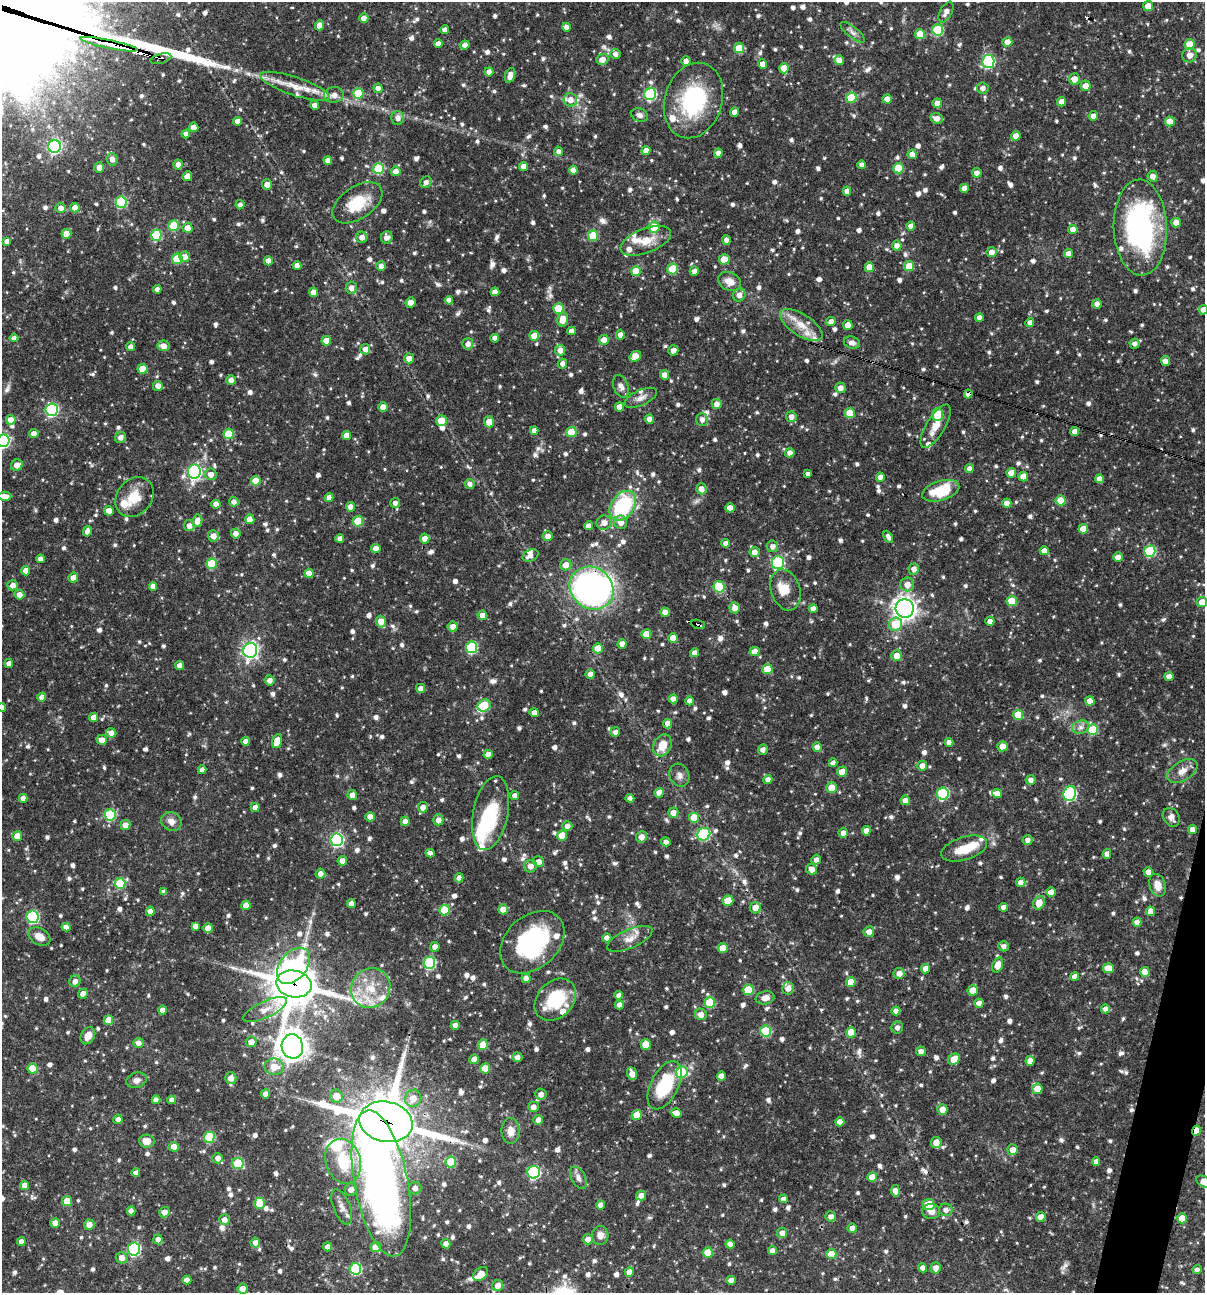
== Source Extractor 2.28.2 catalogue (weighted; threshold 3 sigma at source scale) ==
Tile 6 of 4 x 4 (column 2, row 2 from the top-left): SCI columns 1453-2655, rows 2585-3875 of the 5187 x 5168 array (HDU 1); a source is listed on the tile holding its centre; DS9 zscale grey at full resolution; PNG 1207 x 1295 px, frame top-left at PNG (2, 2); each listed source drawn as its Kron ellipse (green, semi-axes under 4 px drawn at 4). Shown black and unused: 2% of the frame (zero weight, under 3 of 4 exposures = <1% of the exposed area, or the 3 px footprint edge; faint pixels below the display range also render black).
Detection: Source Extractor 2.28.2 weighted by HDU 2 'WHT'; one run over the whole footprint, this tile lists its part. Background 0.064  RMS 0.0036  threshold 0.0161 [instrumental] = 3 sigma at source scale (4.5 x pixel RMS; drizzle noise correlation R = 1.50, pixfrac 1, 0.05/0.05 arcsec/px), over >= 5 px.
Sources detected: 1176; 1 too faint to see at this stretch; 4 inside a brighter object's white glare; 4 cosmic-ray / hot-pixel residue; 4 long thin detections or spike segments (spike, bleed or trail) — neither listed nor drawn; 36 inside a brighter listed object's ellipse — not listed separately; of the other 1127, all 500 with FLUX_AUTO >= 1.62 (the completeness limit of this list) listed and drawn (627 fainter detections not listed), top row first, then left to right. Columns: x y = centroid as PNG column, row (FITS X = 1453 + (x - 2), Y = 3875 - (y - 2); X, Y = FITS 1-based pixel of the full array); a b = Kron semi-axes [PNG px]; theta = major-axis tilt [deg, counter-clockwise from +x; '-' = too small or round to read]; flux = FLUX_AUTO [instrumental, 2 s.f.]
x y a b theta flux
1148 6 5 5 - 5
946 12 11 6 62 2.5
364 18 5 4 - 2.9
319 25 5 4 - 2.9
566 27 4 4 - 1.8
445 30 4 4 - 2.1
938 30 5 5 - 22
853 32 15 5 -38 1.7
920 34 5 5 - 7.4
1007 42 5 5 - 3.5
109 44 29 4 -12 640
438 44 4 4 - 2.2
1190 44 5 5 - 6.6
465 45 5 4 - 2
739 48 5 5 - 8.5
615 54 5 5 - 1.8
1189 55 7 7 - 2.7
161 59 10 5 16 10
602 59 6 5 - 3
839 60 5 5 - 2.4
686 61 5 4 - 1.9
988 61 6 6 - 42
762 64 4 4 - 2.7
784 68 5 5 - 5.6
489 72 4 4 - 2.5
510 75 8 4 70 3
1074 79 5 5 - 3.1
295 86 36 9 -18 7.3
1086 86 5 5 - 3.2
378 88 5 4 - 2.4
983 88 6 5 - 2
358 93 5 5 - 14
650 94 6 6 - 36
334 95 10 8 8 2.7
851 98 5 5 - 12
887 99 4 4 - 2.7
570 100 7 6 - 2.7
693 100 38 28 72 35
1061 102 4 4 - 2.5
937 103 4 4 - 2.6
315 105 4 4 - 2.3
735 112 4 4 - 2.8
640 115 8 6 -22 1.6
1093 116 5 4 - 2.2
398 118 7 6 - 2.1
937 118 6 5 - 2.5
237 121 4 4 - 2
1170 121 5 5 - 4.9
194 127 5 4 - 2.6
186 134 4 4 - 1.8
1016 136 5 4 - 3.1
55 147 6 6 - 64
558 151 5 4 - 1.6
646 151 4 4 - 2.6
718 153 4 4 - 2.3
912 154 5 4 - 2.9
112 159 6 5 - 2.2
328 160 4 4 - 2.3
178 165 5 4 - 1.9
862 165 4 4 - 1.9
99 167 5 5 - 2.8
524 167 4 4 - 2.7
898 168 5 5 - 11
378 169 5 5 - 20
573 170 4 4 - 2.3
396 171 5 5 - 2.9
977 173 5 4 - 2.2
187 176 5 4 - 2.5
1153 176 5 5 - 2.3
426 182 6 5 - 1.8
267 184 5 5 - 2.7
964 188 4 4 - 2.6
847 191 4 4 - 2
121 202 6 5 - 28
357 203 28 16 34 14
240 205 4 4 - 1.6
61 208 5 5 - 2.2
75 208 4 4 - 3.7
1176 222 5 4 - 3.2
174 226 5 5 - 13
911 226 4 4 - 2.3
654 227 5 5 - 8.1
1140 227 48 26 -88 79
188 228 5 5 - 4.6
1073 229 5 4 - 2.4
66 234 5 5 - 4.4
156 235 5 5 - 20
593 236 5 5 - 15
362 237 5 5 - 2.4
387 237 6 5 - 1.9
726 240 4 4 - 1.8
7 241 4 4 - 1.9
646 241 26 12 21 6.7
897 246 5 5 - 2.3
991 252 5 5 - 2.6
1068 253 4 4 - 2.5
185 257 5 5 - 2.6
177 259 5 5 - 15
724 259 5 5 - 6.4
268 261 4 4 - 3.2
297 265 4 4 - 2.2
381 266 5 5 - 2.2
909 266 5 5 - 8.8
869 267 5 4 - 5
673 269 5 5 - 12
636 271 5 5 - 10
694 271 4 4 - 1.7
729 281 12 9 -25 3.8
351 288 6 5 - 2.2
157 289 4 4 - 1.9
313 292 4 4 - 3
495 292 4 4 - 2.3
739 295 7 6 - 2.7
449 300 4 4 - 2.2
410 302 5 5 - 2.7
1097 304 4 4 - 2.2
558 309 5 5 - 12
1203 310 5 4 - 2
979 317 4 4 - 2
563 319 7 5 76 4.9
831 322 5 4 - 2.2
1030 322 4 4 - 1.8
801 325 24 11 -33 6.6
848 325 5 4 - 4.1
572 331 4 4 - 2.2
620 335 5 4 - 2.2
534 336 5 5 - 6.4
14 338 4 4 - 1.7
495 338 4 4 - 2.1
604 340 5 5 - 3.5
326 341 5 5 - 4.4
852 343 8 6 -15 1.8
468 344 5 5 - 2.1
1135 344 5 5 - 1.6
164 346 6 5 - 2.7
131 347 4 4 - 1.8
365 349 5 5 - 2.1
560 350 5 5 - 2.7
673 350 5 5 - 2.2
635 356 6 5 - 5.6
409 358 5 5 - 2.9
1165 361 5 4 - 2.1
562 364 5 4 - 1.8
142 369 5 5 - 7.2
664 375 5 4 - 2.8
231 380 5 5 - 2
158 386 5 5 - 2.4
621 386 12 7 -69 1.8
840 388 5 5 - 2.6
968 394 4 4 - 2.5
641 398 17 7 24 2.5
717 404 5 5 - 2.2
383 407 5 4 - 4.6
619 407 4 4 - 3.7
52 410 6 6 - 47
850 413 5 5 - 8.5
938 414 6 5 - 16
791 417 5 5 - 2.3
649 419 4 4 - 2.7
11 420 5 5 - 2.9
702 420 6 5 - 1.7
441 421 5 5 - 6.2
489 422 5 5 - 3.7
936 426 24 9 59 4.9
534 430 4 4 - 2.2
571 432 5 5 - 11
1075 432 4 4 - 2.4
34 434 5 4 - 2.3
229 434 5 5 - 14
347 435 4 4 - 2.9
121 437 6 5 - 1.8
3 441 6 6 - 56
790 453 4 4 - 2.3
17 465 6 5 - 2.8
969 469 4 4 - 2.1
194 472 7 6 - 74
1011 473 5 4 - 5.3
211 474 6 5 - 2.5
808 474 4 4 - 1.9
1023 476 5 4 - 4.6
880 477 4 4 - 2.5
1099 479 4 4 - 2.1
256 481 5 5 - 7.1
470 484 5 5 - 1.7
701 489 5 5 - 2.7
941 491 19 10 17 14
5 496 6 4 0 3.1
134 497 21 17 51 7.8
329 498 4 4 - 2.2
1061 500 5 5 - 7.8
234 502 5 4 - 1.8
395 503 5 5 - 1.7
1007 503 4 4 - 2.7
216 504 4 4 - 2.3
623 506 16 11 55 32
350 507 5 4 - 2.9
730 508 4 4 - 2.7
109 511 5 4 - 3.6
250 519 5 4 - 4.3
197 521 6 5 - 2.8
358 521 5 5 - 12
621 522 7 6 - 2.9
604 523 7 7 - 3
189 526 5 5 - 2.1
588 526 4 4 - 2.3
1083 529 5 5 - 5.8
87 531 5 4 - 1.7
236 533 5 5 - 2.2
213 536 6 5 - 2.7
548 536 5 5 - 2.5
888 537 6 4 -61 1.6
340 538 4 4 - 1.7
425 539 5 4 - 3.4
726 543 4 4 - 2.2
772 546 6 6 - 1.8
376 548 4 4 - 2.8
1044 551 4 4 - 2.8
1150 551 5 5 - 29
754 552 5 5 - 2.5
530 555 8 5 27 1.9
1118 557 5 5 - 2.4
40 559 4 4 - 2
778 563 6 6 - 36
212 564 5 5 - 14
566 565 6 5 - 3.4
914 569 5 5 - 2.2
26 571 4 4 - 3.5
309 573 4 4 - 3.1
73 578 5 5 - 2.5
907 584 7 7 - 3.2
13 585 5 5 - 2.5
153 586 4 4 - 2.2
719 587 6 5 - 18
592 588 23 20 -41 120
786 590 21 14 -73 6.1
19 595 5 5 - 2.7
1012 601 5 5 - 11
1202 602 5 5 - 5.3
735 608 5 5 - 2.6
905 608 9 9 - 220
813 609 4 4 - 2.3
665 612 5 4 - 2.5
482 615 5 4 - 2.5
990 621 4 4 - 1.9
381 622 6 5 - 4.6
698 624 7 3 -19 4.7
896 624 7 6 - 11
453 627 5 5 - 2.6
646 634 5 5 - 6.5
673 638 5 5 - 5.2
622 644 4 4 - 2.7
472 647 6 5 - 29
598 648 5 5 - 6.5
250 650 7 7 - 110
755 651 5 4 - 3.6
695 653 4 4 - 2.3
897 656 5 5 - 3.7
9 664 4 4 - 1.8
179 665 4 4 - 2.1
767 669 5 5 - 8.1
590 674 5 4 - 1.8
1169 676 4 4 - 2.4
270 680 5 5 - 2.2
421 688 4 4 - 2.1
42 697 4 4 - 2.5
673 699 4 4 - 2.2
689 701 4 4 - 2
1090 701 4 4 - 3
484 706 7 5 33 19
2 708 4 4 - 2.1
534 712 4 4 - 2.1
1018 715 5 5 - 8.1
93 717 4 4 - 2.5
668 724 5 4 - 2.5
1081 727 9 6 16 1.7
1093 730 5 5 - 16
615 732 5 4 - 1.6
111 733 5 4 - 2.3
102 740 5 5 - 2.5
245 741 4 4 - 2.1
277 741 7 5 69 5.9
949 742 4 4 - 2.2
662 745 11 8 63 6.3
1002 746 5 5 - 3.3
817 747 4 4 - 2.2
763 750 5 5 - 1.7
488 754 4 4 - 2.8
833 763 4 4 - 1.9
922 766 5 5 - 2.4
202 770 4 4 - 1.7
1182 771 17 9 32 3.5
842 772 5 5 - 4.8
679 775 12 9 -64 2.2
768 780 4 4 - 2.2
1031 780 5 4 - 1.8
832 788 5 5 - 6.4
659 793 5 4 - 3.7
943 793 6 6 - 33
997 793 5 4 - 2.6
1070 794 7 6 - 44
352 795 5 4 - 2.3
515 795 4 4 - 1.8
23 798 4 4 - 2.3
630 798 4 4 - 2.2
905 800 5 5 - 2.6
255 807 5 4 - 2.2
423 807 5 5 - 2.7
491 813 37 17 79 21
673 813 5 5 - 2.7
110 815 5 5 - 27
370 817 4 4 - 2.8
1171 817 10 7 -56 1.9
694 818 5 5 - 7.4
438 820 5 5 - 2.3
171 821 10 9 - 2.7
405 821 4 4 - 2.1
125 825 5 5 - 2.8
567 826 5 5 - 1.9
1193 829 4 4 - 2.5
866 831 4 4 - 2.3
843 833 5 4 - 2.2
704 834 7 6 - 28
562 835 5 5 - 6.9
17 836 5 4 - 4.6
641 837 6 5 - 2.8
337 840 6 6 - 61
1028 840 5 5 - 2
666 842 5 4 - 1.8
964 849 24 11 17 8.1
430 853 4 4 - 2.2
1107 854 5 4 - 2.1
816 860 5 4 - 2
342 861 4 4 - 2.7
539 862 5 5 - 2.5
530 866 6 6 - 2.5
812 869 6 5 - 2.6
1148 872 5 4 - 2.4
320 874 5 5 - 2.3
459 878 4 4 - 1.9
1021 882 4 4 - 2.3
120 883 5 5 - 17
1157 885 11 8 -70 3.8
164 892 4 4 - 1.7
1051 892 5 4 - 3
728 901 5 5 - 7.1
351 903 4 4 - 2.2
1039 903 7 5 66 4.9
246 905 5 4 - 3.2
1003 907 4 4 - 2.1
755 908 5 5 - 2.9
503 909 5 5 - 3.6
445 910 5 5 - 13
150 911 4 4 - 2
1150 911 5 4 - 3.1
32 917 6 6 - 46
1137 922 4 4 - 2.4
195 926 4 4 - 1.7
66 927 4 4 - 2.2
208 928 5 4 - 3.1
869 932 5 5 - 2.4
39 937 12 8 -30 3.5
607 938 4 4 - 2.3
630 939 24 9 23 3.9
532 942 36 26 42 42
1004 946 5 5 - 1.9
435 947 5 4 - 2.1
723 948 5 5 - 6
429 963 6 6 - 36
998 965 8 5 71 4.4
293 966 20 13 51 35
1108 968 5 5 - 4.7
925 969 5 4 - 2.6
1145 972 5 5 - 4.5
899 973 5 5 - 2.7
1075 977 4 4 - 2.3
526 978 4 4 - 2.4
75 981 6 5 - 2.1
851 982 5 5 - 5.5
294 984 18 13 -12 1200
371 988 20 19 - 11
788 988 6 6 - 2.6
748 990 5 5 - 13
973 990 5 5 - 4.5
83 994 5 4 - 2.3
619 995 4 4 - 2
765 998 9 6 11 2.5
555 1000 23 18 47 18
710 1003 5 5 - 18
979 1003 4 4 - 2.6
619 1005 4 4 - 1.7
1105 1009 4 4 - 1.8
163 1010 4 4 - 2.2
265 1010 24 8 25 3.9
896 1011 4 4 - 2.1
701 1014 6 5 - 2.4
108 1020 5 4 - 4.9
455 1025 4 4 - 2.4
897 1028 6 5 - 1.7
766 1031 5 5 - 21
851 1032 5 5 - 6.9
88 1036 9 7 62 3.6
251 1042 5 5 - 2.6
138 1043 5 5 - 2.1
646 1044 5 5 - 7.6
483 1045 5 5 - 7.2
292 1046 12 10 -77 440
921 1051 5 4 - 1.9
517 1057 5 4 - 2
474 1059 5 4 - 2.7
954 1059 6 5 - 6.3
1030 1061 5 4 - 2.6
274 1067 9 8 - 4.5
485 1068 5 5 - 6.1
33 1069 5 5 - 10
682 1072 6 5 - 18
632 1074 6 4 -70 3.7
721 1076 4 4 - 2.3
231 1078 6 5 - 2.9
137 1080 10 7 18 2
665 1085 26 13 63 22
1037 1089 5 5 - 3.8
265 1094 4 4 - 1.9
541 1094 6 5 - 2.3
336 1096 7 6 - 5.6
413 1098 9 8 - 3.9
156 1100 4 4 - 1.7
172 1100 4 4 - 1.9
533 1107 5 5 - 2
942 1109 5 5 - 3.9
676 1113 5 4 - 2.7
637 1115 5 5 - 5.9
118 1119 5 4 - 1.8
538 1120 5 5 - 2.2
386 1122 27 20 -11 1800
840 1122 4 4 - 2.6
511 1131 13 9 90 3.5
1196 1131 5 3 - 7.1
209 1137 5 5 - 21
147 1141 8 6 -6 3.5
936 1143 5 5 - 3.4
174 1147 5 5 - 3.6
1013 1150 5 5 - 3.2
218 1158 5 5 - 2.1
343 1161 23 17 -72 17
1096 1161 4 4 - 2
451 1162 5 5 - 14
238 1163 5 5 - 20
534 1172 6 6 - 43
136 1173 4 4 - 1.6
872 1177 5 5 - 4.9
578 1178 12 7 -61 1.9
1204 1182 8 5 -31 3.1
381 1183 74 26 -79 210
24 1185 4 4 - 2.5
415 1188 6 6 - 2
351 1189 6 6 - 2.2
895 1191 6 4 -80 2.8
641 1195 5 4 - 2.6
783 1199 4 4 - 1.7
67 1201 5 5 - 7.7
259 1203 6 5 - 5.5
601 1205 5 4 - 2.3
929 1205 5 5 - 11
342 1207 18 8 -69 2.7
946 1210 6 6 - 1.8
131 1211 4 4 - 2.3
931 1211 9 7 -3 2.2
164 1212 5 5 - 2.8
831 1216 5 5 - 1.9
1041 1217 5 5 - 3.4
1182 1218 5 5 - 4.9
224 1220 5 5 - 2
55 1223 5 4 - 3.4
89 1225 5 5 - 2.7
852 1228 5 4 - 2.1
782 1233 5 5 - 2.4
600 1235 9 8 - 2.5
158 1239 5 4 - 2.1
588 1239 5 5 - 2.7
21 1241 4 4 - 2
255 1242 5 5 - 2.2
446 1244 5 4 - 2.3
730 1244 4 4 - 2.3
328 1247 4 4 - 2.3
376 1247 5 5 - 5.6
134 1249 6 6 - 50
772 1251 4 4 - 2.4
708 1252 5 5 - 6.8
831 1254 5 5 - 6.8
122 1258 6 6 - 2.6
923 1268 4 4 - 2
936 1268 5 5 - 2.3
355 1269 6 5 - 33
1197 1270 4 4 - 1.6
629 1272 5 4 - 3.1
481 1274 8 6 41 4.1
187 1280 4 4 - 2.3
731 1280 5 4 - 2.5
498 1285 6 5 - 2.3
242 1289 5 5 - 3.5
Overlapping masked pixels (flux is a lower limit): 9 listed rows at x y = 109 44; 161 59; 968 394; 592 588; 698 624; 294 984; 386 1122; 1196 1131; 381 1183
Isophote crosses this tile's border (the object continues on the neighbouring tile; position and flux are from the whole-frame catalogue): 7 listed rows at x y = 1148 6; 1203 310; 3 441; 5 496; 1202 602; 2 708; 1204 1182